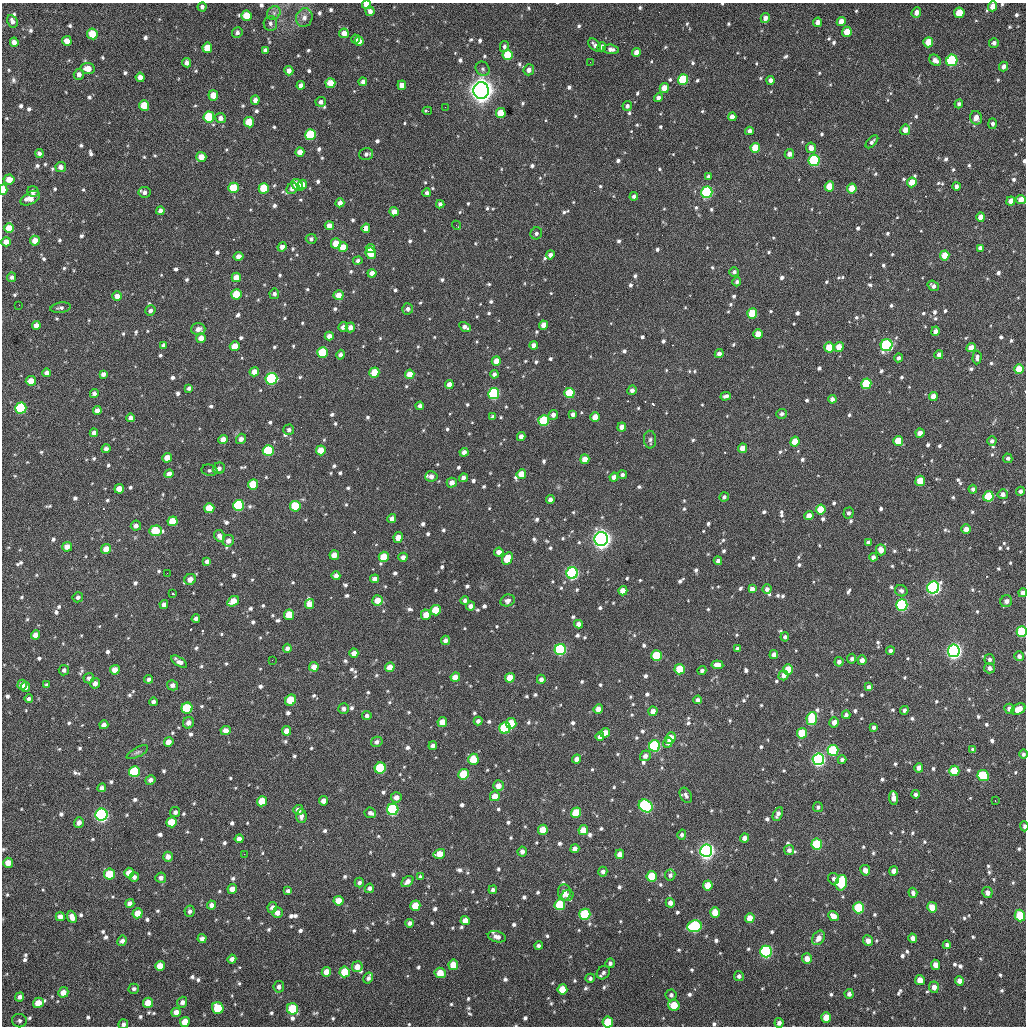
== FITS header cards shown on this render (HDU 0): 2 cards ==
NAXIS1  =                 1024 / length of data axis 1
NAXIS2  =                 1024 / length of data axis 2

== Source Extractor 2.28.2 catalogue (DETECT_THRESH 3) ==
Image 1024 x 1024 px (HDU 0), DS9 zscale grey, 1 PNG px = 1 image px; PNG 1028 x 1028 px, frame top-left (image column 1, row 1024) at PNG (2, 3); each listed source drawn as its Kron ellipse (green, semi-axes under 4 px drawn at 4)
Background 412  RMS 18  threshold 52.5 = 3 sigma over >= 5 px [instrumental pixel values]
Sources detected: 1135; of the 1135, the 500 brightest by FLUX_AUTO listed and drawn (635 fainter detections omitted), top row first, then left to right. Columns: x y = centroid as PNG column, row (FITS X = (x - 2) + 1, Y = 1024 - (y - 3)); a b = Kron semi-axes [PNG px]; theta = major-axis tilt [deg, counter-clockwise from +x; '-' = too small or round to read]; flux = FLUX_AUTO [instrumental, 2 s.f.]
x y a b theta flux
367 5 4 4 - 2.0e+04
992 6 5 4 - 9.8e+03
202 7 4 4 - 3.9e+03
370 11 5 4 - 6.3e+03
916 12 5 4 - 6.5e+03
274 13 7 6 - 4.2e+03
959 13 5 5 - 2.1e+04
246 16 5 5 - 2.7e+04
304 18 9 8 - 6.7e+03
765 18 5 4 - 6.1e+03
12 21 6 5 - 5.0e+03
841 21 5 4 - 9.2e+03
818 22 5 4 - 7.3e+03
270 23 7 6 - 4.1e+03
237 32 5 5 - 3.4e+03
847 32 5 5 - 2.5e+04
344 33 5 5 - 1.1e+04
92 34 5 5 - 2.6e+04
356 39 4 3 - 3.3e+03
67 41 5 4 - 1.0e+04
359 41 5 4 - 6.6e+03
14 42 5 4 - 6.4e+03
928 42 5 4 - 2.0e+04
994 43 5 5 - 3.9e+03
595 45 7 5 -46 4.5e+03
504 46 6 4 77 3.1e+03
602 47 4 4 - 6.1e+03
207 48 5 5 - 2.0e+04
611 49 8 4 -7 5.6e+03
265 50 4 4 - 3.4e+03
636 52 4 4 - 8.3e+03
508 55 5 5 - 4.0e+04
935 60 6 5 - 6.3e+03
952 60 6 5 - 1.4e+05
590 62 2 2 - 3.4e+03
187 63 4 4 - 5.2e+03
1003 66 5 4 - 4.6e+03
88 68 7 5 -6 1.4e+04
483 69 7 6 - 3.3e+03
529 70 6 5 - 6.2e+03
289 71 5 4 - 6.9e+03
79 74 5 5 - 5.5e+03
140 77 4 4 - 6.4e+03
683 80 5 5 - 8.4e+04
770 80 4 4 - 5.3e+03
363 82 4 4 - 5.1e+03
330 83 5 5 - 2.1e+04
301 85 4 4 - 5.3e+03
402 85 5 4 - 9.6e+03
664 88 5 4 - 1.7e+04
481 90 8 7 - 1.5e+06
213 95 5 5 - 1.4e+04
658 98 4 4 - 5.0e+03
255 100 4 4 - 5.5e+03
321 102 5 5 - 5.1e+03
959 104 4 4 - 3.5e+03
144 106 5 5 - 2.6e+04
627 106 5 4 - 3.9e+03
445 107 2 2 - 9.9e+03
427 111 5 2 - 3.3e+03
501 113 5 5 - 3.4e+04
209 117 5 5 - 5.7e+04
732 117 4 4 - 7.1e+03
221 118 5 5 - 5.1e+03
976 118 7 6 - 9.6e+03
249 122 5 5 - 3.0e+04
992 124 5 4 - 3.3e+03
905 130 5 5 - 9.7e+03
749 131 4 4 - 6.0e+03
310 135 5 5 - 8.3e+04
872 142 8 4 46 3.5e+03
755 148 5 4 - 3.0e+04
811 148 5 5 - 8.3e+03
300 152 4 4 - 1.1e+04
39 153 4 4 - 4.2e+03
366 154 7 6 - 4.1e+03
789 154 5 4 - 6.7e+03
201 157 5 5 - 1.4e+04
814 160 6 5 - 1.2e+05
61 167 5 5 - 5.5e+03
708 177 4 4 - 3.6e+03
9 179 5 5 - 1.1e+04
912 182 5 4 - 2.2e+04
302 184 5 4 - 1.2e+04
297 185 6 5 - 2.3e+04
829 186 5 4 - 2.5e+04
956 186 4 4 - 4.0e+03
233 188 5 5 - 4.0e+04
264 188 5 5 - 4.1e+04
292 188 6 5 - 5.5e+03
852 188 5 4 - 2.1e+04
3 190 5 3 - 3.5e+04
33 191 6 5 - 3.9e+03
145 192 6 5 - 4.4e+03
707 192 6 5 - 1.6e+05
427 193 4 4 - 4.0e+03
634 196 4 4 - 3.7e+03
30 198 10 6 30 1.2e+04
1021 199 5 4 - 1.0e+04
1011 201 4 4 - 9.4e+03
340 203 4 4 - 6.8e+03
440 204 4 4 - 4.3e+03
160 211 4 4 - 5.2e+03
394 212 4 4 - 1.1e+04
981 217 5 4 - 9.7e+03
329 225 4 4 - 9.6e+03
456 225 5 2 - 4.6e+03
9 228 5 5 - 2.0e+04
366 228 5 4 - 1.2e+04
536 233 6 5 - 3.9e+03
311 239 5 5 - 3.2e+03
35 241 5 5 - 1.2e+04
6 242 5 4 - 9.9e+03
336 243 5 5 - 2.2e+04
282 247 4 4 - 5.9e+03
343 247 5 5 - 2.0e+04
370 248 4 4 - 9.3e+03
980 248 4 4 - 4.6e+03
371 253 6 5 - 3.2e+04
550 255 4 4 - 6.1e+03
945 255 5 4 - 2.1e+04
239 256 5 4 - 7.8e+03
358 261 5 4 - 3.3e+03
734 272 5 4 - 3.1e+03
372 273 4 4 - 8.6e+03
12 277 4 4 - 3.6e+03
236 277 5 4 - 1.4e+04
737 282 4 4 - 3.9e+03
933 286 6 4 -37 4.2e+03
236 294 5 5 - 3.6e+04
274 294 5 5 - 3.6e+03
338 295 5 5 - 1.3e+04
117 296 5 5 - 7.6e+03
19 305 2 2 - 6.8e+03
61 308 10 5 10 3.7e+03
408 309 5 5 - 3.9e+03
150 311 5 5 - 4.1e+03
752 313 5 5 - 3.7e+04
36 325 4 4 - 7.0e+03
543 325 4 4 - 9.3e+03
343 327 5 4 - 5.5e+03
350 327 5 4 - 6.8e+03
465 327 6 4 -30 5.9e+03
198 329 7 6 - 7.5e+03
935 331 4 4 - 6.3e+03
758 334 5 4 - 1.9e+04
329 336 4 4 - 7.6e+03
201 338 5 5 - 1.0e+04
163 345 4 3 - 3.5e+03
534 345 4 4 - 6.6e+03
887 345 6 6 - 1.6e+05
235 346 5 4 - 1.5e+04
829 347 5 5 - 2.5e+04
839 347 5 4 - 1.6e+04
971 348 5 4 - 1.2e+04
323 352 5 5 - 6.2e+04
719 354 4 4 - 5.5e+03
340 355 5 4 - 4.6e+03
939 355 4 4 - 5.5e+03
977 357 7 4 86 4.2e+03
898 358 4 4 - 3.6e+03
496 361 5 4 - 1.3e+04
1019 369 5 5 - 2.5e+04
254 372 5 4 - 1.0e+04
47 373 4 4 - 5.8e+03
374 373 5 5 - 2.7e+04
103 374 4 4 - 4.7e+03
410 374 5 4 - 1.5e+04
494 374 4 4 - 4.3e+03
271 379 6 5 - 1.4e+05
31 381 5 5 - 1.4e+04
449 384 4 4 - 8.4e+03
866 384 5 5 - 6.4e+04
189 388 4 4 - 3.3e+03
632 390 5 4 - 4.9e+03
94 393 4 4 - 4.3e+03
494 393 6 5 - 1.4e+05
569 393 5 5 - 5.0e+04
726 396 5 4 - 4.5e+03
933 396 4 4 - 1.2e+04
832 399 4 4 - 5.0e+03
420 406 4 4 - 4.3e+03
21 408 5 5 - 9.9e+04
97 411 4 4 - 7.1e+03
573 414 4 4 - 5.3e+03
782 414 5 5 - 4.1e+03
553 415 5 4 - 5.6e+03
493 417 4 4 - 3.8e+03
595 417 5 4 - 1.5e+04
131 418 4 4 - 5.4e+03
544 420 5 5 - 5.9e+04
622 427 4 4 - 8.6e+03
289 430 5 5 - 3.4e+03
94 433 4 4 - 5.0e+03
920 433 4 4 - 8.4e+03
521 436 4 4 - 6.8e+03
223 439 4 4 - 9.9e+03
241 439 5 5 - 5.9e+03
650 440 9 6 -87 3.5e+03
898 441 5 5 - 2.9e+04
992 441 4 4 - 3.9e+03
795 442 5 4 - 2.3e+04
742 448 5 4 - 1.2e+04
106 449 4 4 - 4.4e+03
321 450 5 5 - 1.8e+04
268 451 5 5 - 7.5e+04
464 452 4 4 - 6.9e+03
167 458 5 4 - 1.4e+04
1008 458 5 4 - 3.5e+03
585 459 5 4 - 1.3e+04
219 468 6 5 - 4.6e+03
209 470 8 5 -11 3.2e+03
169 474 5 4 - 7.8e+03
521 474 5 4 - 1.7e+04
622 475 4 4 - 3.5e+03
431 476 6 5 - 6.0e+03
614 477 4 4 - 8.7e+03
463 478 4 4 - 4.9e+03
920 481 5 5 - 2.7e+04
452 483 5 5 - 8.1e+03
253 484 5 5 - 3.2e+04
119 489 5 4 - 1.4e+04
973 489 4 4 - 3.5e+03
1020 491 4 4 - 3.5e+03
1003 494 5 5 - 5.5e+03
988 496 5 5 - 5.2e+04
724 497 5 4 - 3.3e+03
550 500 4 4 - 5.2e+03
239 505 5 5 - 9.7e+04
295 506 5 5 - 4.2e+04
209 508 5 5 - 2.6e+04
821 509 5 5 - 3.0e+04
848 513 5 5 - 3.3e+03
809 516 4 4 - 1.1e+04
392 518 4 4 - 6.4e+03
173 521 5 5 - 2.6e+04
136 526 5 5 - 5.5e+03
966 529 4 4 - 9.7e+03
155 531 6 5 - 4.8e+04
219 536 6 5 - 7.1e+03
398 537 6 4 80 1.0e+04
601 539 7 6 - 8.6e+05
228 541 6 5 - 7.4e+03
868 542 4 4 - 4.2e+03
67 547 5 5 - 9.2e+03
106 549 5 4 - 1.5e+04
881 550 5 5 - 1.1e+04
499 552 4 4 - 8.5e+03
334 555 5 4 - 1.2e+04
384 557 5 5 - 2.8e+04
403 557 5 4 - 5.6e+03
873 557 4 4 - 4.8e+03
507 558 6 5 - 2.8e+04
207 561 4 4 - 4.7e+03
718 561 4 4 - 5.0e+03
167 573 2 2 - 3.7e+03
572 573 6 5 - 2.0e+05
336 576 4 4 - 5.9e+03
190 579 6 5 - 9.0e+03
374 579 4 4 - 6.0e+03
933 587 6 6 - 3.4e+05
752 589 4 4 - 6.8e+03
767 589 5 4 - 4.8e+03
623 591 5 4 - 1.1e+04
901 591 6 5 - 4.1e+03
173 593 3 3 - 3.6e+03
1023 593 4 4 - 6.5e+03
78 597 5 5 - 3.7e+03
378 600 5 5 - 1.6e+04
465 600 4 4 - 3.2e+03
508 600 7 6 - 5.6e+03
233 601 6 4 32 1.9e+04
1006 601 6 5 - 6.6e+03
164 604 4 4 - 4.7e+03
310 604 5 4 - 1.4e+04
902 605 6 5 - 1.8e+05
470 606 4 4 - 5.9e+03
436 610 5 5 - 3.3e+04
289 615 5 5 - 2.9e+04
426 615 5 5 - 1.4e+04
196 618 4 4 - 4.3e+03
579 624 4 4 - 6.7e+03
1022 632 5 5 - 7.8e+04
35 635 5 4 - 8.4e+03
785 637 4 4 - 3.7e+03
445 640 5 4 - 4.9e+03
287 648 4 4 - 4.6e+03
737 649 4 3 - 3.8e+03
560 650 6 5 - 1.4e+05
890 651 4 4 - 3.4e+03
954 651 6 6 - 5.2e+05
354 653 4 4 - 8.6e+03
774 655 4 4 - 7.3e+03
656 656 5 5 - 5.7e+04
1019 656 5 5 - 5.0e+03
852 659 5 4 - 3.2e+03
272 660 2 2 - 4.0e+03
862 660 5 4 - 6.6e+03
990 660 5 5 - 3.6e+03
179 662 9 4 -31 6.1e+03
839 662 4 4 - 5.2e+03
717 665 6 4 -6 7.4e+03
314 667 5 4 - 1.2e+04
390 667 5 4 - 1.5e+04
989 668 5 5 - 4.8e+03
680 669 5 5 - 3.6e+04
788 669 5 5 - 2.4e+04
64 670 5 5 - 3.8e+03
115 670 5 4 - 1.4e+04
702 671 4 4 - 3.8e+03
783 675 5 5 - 7.1e+03
455 677 5 4 - 1.0e+04
89 678 5 5 - 4.6e+03
510 678 5 5 - 2.0e+04
149 679 4 4 - 4.1e+03
541 679 4 4 - 5.0e+03
95 683 5 5 - 5.9e+03
22 685 5 4 - 8.1e+03
47 685 4 3 - 3.3e+03
172 685 5 5 - 5.3e+03
25 687 5 4 - 5.8e+03
869 687 4 4 - 5.1e+03
29 699 4 4 - 3.3e+03
291 700 6 5 - 4.2e+04
698 700 4 4 - 4.2e+03
153 702 4 4 - 4.5e+03
187 708 5 5 - 7.6e+04
344 709 5 5 - 4.7e+03
598 709 5 4 - 1.2e+04
1009 709 5 5 - 7.6e+03
1018 709 7 5 27 1.5e+04
904 710 4 4 - 3.3e+03
653 711 5 4 - 9.0e+03
846 715 4 4 - 4.5e+03
367 716 5 4 - 3.4e+03
812 719 6 5 - 5.3e+04
478 721 4 4 - 4.2e+03
442 722 5 4 - 1.6e+04
834 722 5 4 - 7.1e+03
188 723 6 5 - 6.1e+03
511 723 5 5 - 3.2e+04
104 725 4 4 - 6.1e+03
874 727 4 4 - 3.8e+03
505 728 6 5 - 1.1e+05
226 730 5 4 - 9.5e+03
287 731 5 4 - 1.1e+04
605 733 5 4 - 1.1e+04
802 733 5 5 - 4.9e+04
600 736 4 4 - 5.6e+03
670 738 6 5 - 2.3e+04
169 742 5 4 - 1.0e+04
377 742 6 5 - 4.3e+03
668 743 5 4 - 4.2e+03
433 746 4 4 - 4.3e+03
655 746 6 5 - 1.4e+05
833 750 5 5 - 9.8e+04
973 750 4 3 - 3.2e+03
137 752 12 5 28 3.5e+03
1023 754 5 4 - 3.3e+03
645 756 5 5 - 5.7e+03
473 759 5 5 - 2.8e+04
577 759 4 4 - 7.4e+03
818 759 6 6 - 3.3e+05
842 760 4 4 - 3.6e+03
380 768 5 5 - 8.3e+04
919 768 5 4 - 6.0e+03
954 771 5 5 - 3.7e+04
134 772 5 5 - 7.6e+04
464 774 5 5 - 4.9e+04
983 775 6 5 - 6.1e+04
150 780 5 4 - 5.2e+03
498 786 5 5 - 1.1e+04
102 788 4 4 - 5.4e+03
915 794 4 4 - 3.4e+03
686 795 8 5 -59 3.9e+03
495 796 5 5 - 1.6e+04
396 797 5 5 - 8.1e+03
894 798 7 4 -83 9.1e+03
262 801 5 5 - 2.7e+04
323 801 5 4 - 8.7e+03
995 801 3 2 - 2.0e+04
646 806 7 6 - 2.2e+05
818 807 5 5 - 3.1e+03
393 809 6 5 - 1.6e+05
298 810 5 5 - 8.5e+03
175 812 5 5 - 3.7e+03
370 813 6 5 - 4.0e+03
576 813 5 5 - 4.3e+04
778 814 7 4 65 5.4e+03
102 815 6 6 - 3.7e+05
301 816 7 5 -86 5.0e+03
172 822 5 5 - 3.0e+04
79 823 5 5 - 7.6e+03
1024 826 5 3 - 3.2e+03
543 830 5 5 - 2.5e+04
583 830 5 5 - 2.0e+04
682 835 5 4 - 3.2e+03
745 838 4 4 - 7.8e+03
239 839 4 4 - 6.7e+03
817 844 5 5 - 7.5e+04
575 849 4 4 - 7.3e+03
789 850 5 5 - 4.5e+03
522 851 5 4 - 5.1e+03
706 851 6 6 - 5.8e+05
244 854 2 2 - 4.7e+03
439 854 6 5 - 1.6e+04
620 854 5 4 - 8.7e+03
168 857 5 4 - 7.1e+03
8 863 5 5 - 1.2e+04
865 870 5 5 - 8.5e+03
894 871 5 4 - 7.7e+03
603 872 5 4 - 4.0e+03
129 873 5 5 - 1.4e+04
109 874 5 5 - 4.1e+04
670 875 5 5 - 3.6e+03
420 876 3 3 - 1.0e+04
652 876 5 5 - 3.8e+04
134 877 5 4 - 4.2e+03
161 878 5 5 - 4.7e+03
834 879 6 5 - 3.6e+03
407 881 6 4 40 6.6e+03
359 883 5 4 - 3.8e+03
841 883 8 5 77 8.1e+04
708 885 5 5 - 2.0e+04
369 888 5 4 - 4.1e+03
232 889 5 4 - 9.8e+03
493 890 4 4 - 3.3e+03
288 891 4 4 - 3.2e+03
564 892 8 6 -88 9.5e+03
913 893 5 4 - 4.1e+03
987 893 5 5 - 7.2e+03
568 895 6 5 - 4.4e+03
339 901 5 5 - 1.4e+04
130 903 4 4 - 5.8e+03
670 903 5 4 - 6.1e+03
212 905 4 4 - 5.9e+03
560 905 5 5 - 6.4e+04
415 906 5 5 - 2.6e+04
272 907 5 5 - 5.0e+03
932 907 5 5 - 1.8e+04
859 908 5 5 - 8.0e+04
190 911 6 5 - 3.8e+03
715 912 5 5 - 2.1e+04
138 913 5 5 - 1.6e+04
277 913 5 5 - 7.8e+03
585 914 5 5 - 8.7e+04
833 916 6 4 -43 9.7e+03
1020 916 6 5 - 5.6e+04
60 917 4 4 - 6.5e+03
72 917 6 4 -67 9.0e+03
750 918 5 4 - 1.6e+04
465 920 4 4 - 9.2e+03
410 923 4 4 - 4.1e+03
695 926 7 6 - 1.5e+05
497 937 9 5 -16 6.3e+03
818 938 8 5 57 8.1e+03
913 938 4 4 - 7.0e+03
202 939 4 4 - 4.7e+03
122 941 5 4 - 4.6e+03
868 941 5 5 - 7.7e+03
947 945 4 4 - 3.7e+03
539 946 4 4 - 3.6e+03
766 951 6 5 - 2.2e+05
807 958 5 5 - 1.1e+04
232 959 4 4 - 5.3e+03
610 963 5 4 - 3.2e+03
453 965 5 5 - 2.4e+04
936 965 5 4 - 9.9e+03
160 966 5 5 - 1.5e+04
357 967 5 5 - 1.1e+04
326 972 5 4 - 1.1e+04
345 972 5 5 - 3.1e+04
440 973 6 5 - 2.1e+04
603 973 7 6 - 3.8e+03
739 976 5 5 - 3.8e+03
368 978 6 4 59 3.5e+03
590 978 5 4 - 3.2e+03
920 980 5 4 - 1.1e+04
959 981 5 4 - 7.8e+03
279 987 6 5 - 4.5e+03
934 987 5 5 - 7.4e+03
134 989 5 5 - 3.5e+03
562 989 5 5 - 2.2e+04
63 992 5 5 - 1.2e+04
849 994 5 4 - 4.4e+03
671 995 5 5 - 3.2e+03
20 997 5 4 - 4.4e+03
182 1002 5 5 - 4.7e+03
38 1003 5 5 - 2.0e+04
148 1003 5 5 - 1.8e+04
674 1005 6 5 - 2.7e+04
218 1008 6 5 - 3.7e+04
293 1009 6 5 - 6.3e+04
176 1012 5 4 - 9.8e+03
826 1017 5 5 - 1.9e+04
19 1021 7 6 - 3.7e+03
185 1022 5 5 - 1.9e+04
608 1022 5 5 - 3.6e+04
779 1023 5 4 - 5.5e+03
123 1024 5 5 - 3.5e+03
At the frame edge (FLAGS 8, measured only in part): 10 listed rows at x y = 367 5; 992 6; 3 190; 1023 593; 1022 632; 1023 754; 1024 826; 19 1021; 608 1022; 123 1024
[635 fainter detections neither listed nor drawn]